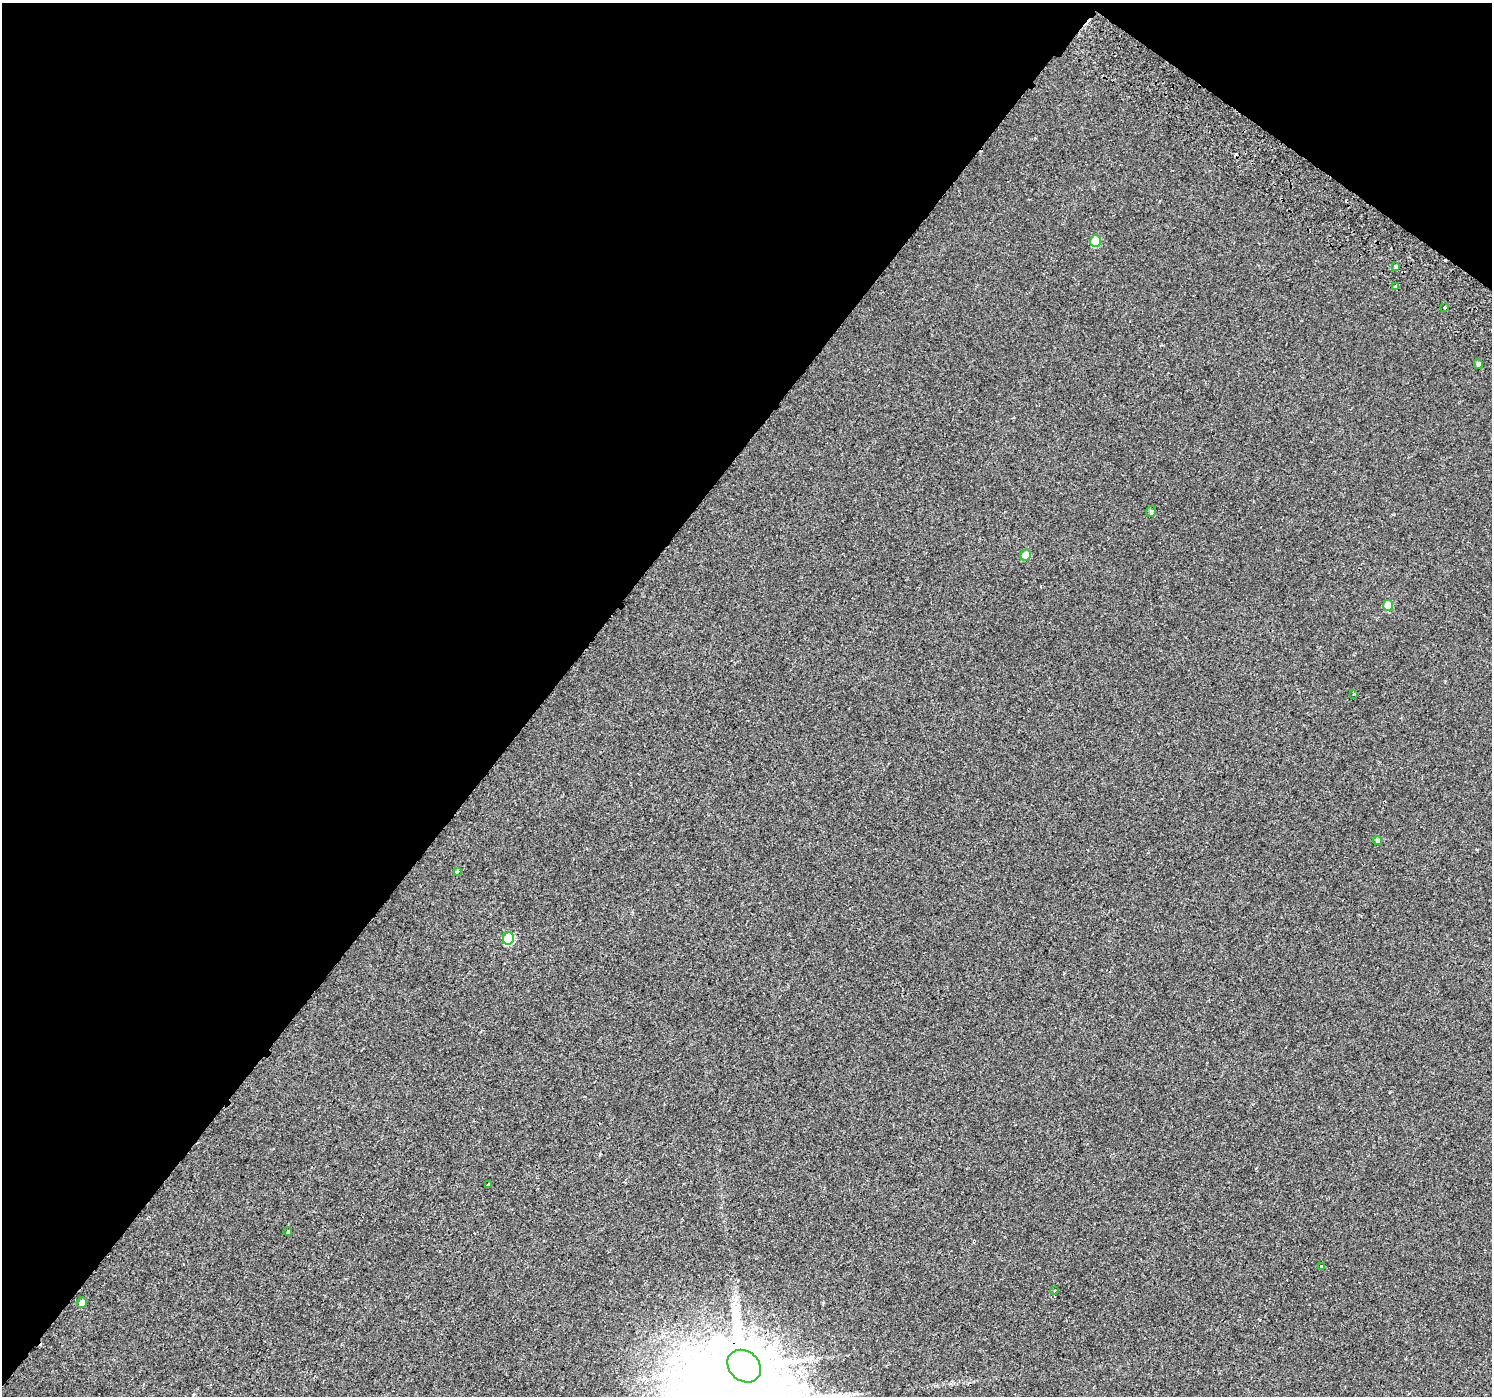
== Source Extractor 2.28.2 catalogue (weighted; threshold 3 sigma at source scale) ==
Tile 2 of 4 x 4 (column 2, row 1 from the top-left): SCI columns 1534-3023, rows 4479-5872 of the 6041 x 6101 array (HDU 1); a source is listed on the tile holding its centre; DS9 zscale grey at full resolution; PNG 1494 x 1398 px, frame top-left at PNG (2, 3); each listed source drawn as its Kron ellipse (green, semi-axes under 4 px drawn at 4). Shown black and unused: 39% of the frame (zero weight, under 2 of 3 exposures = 3% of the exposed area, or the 3 px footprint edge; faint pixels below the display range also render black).
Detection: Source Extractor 2.28.2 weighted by HDU 2 'WHT'; one run over the whole footprint, this tile lists its part. Background 0.00314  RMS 0.0036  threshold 0.016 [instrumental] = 3 sigma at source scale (4.5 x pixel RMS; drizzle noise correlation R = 1.50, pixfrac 1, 0.0396/0.0396 arcsec/px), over >= 5 px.
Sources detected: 22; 4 cosmic-ray / hot-pixel residue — neither listed nor drawn; the other 18 listed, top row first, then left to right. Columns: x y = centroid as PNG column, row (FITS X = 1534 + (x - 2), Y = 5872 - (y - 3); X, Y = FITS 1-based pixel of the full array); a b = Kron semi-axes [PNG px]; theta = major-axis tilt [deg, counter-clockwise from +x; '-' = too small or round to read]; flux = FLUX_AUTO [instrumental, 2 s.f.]
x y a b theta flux
1095 241 6 5 - 6.8
1396 267 4 3 - 1.3
1396 286 4 3 - 3.5
1445 308 4 2 - 0.44
1478 364 5 4 - 0.93
1151 512 5 5 - 0.73
1026 555 5 5 - 3.5
1388 605 5 5 - 7.3
1353 694 4 2 - 0.31
1377 840 5 4 - 0.97
457 872 4 3 - 2.3
508 939 6 5 - 19
488 1185 4 3 - 1.3
288 1232 4 3 - 0.52
1321 1266 3 3 - 0.9
1054 1291 3 3 - 0.88
82 1302 5 5 - 1.9
744 1366 18 15 -41 1500
Overlapping masked pixels (flux is a lower limit): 1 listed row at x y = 744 1366